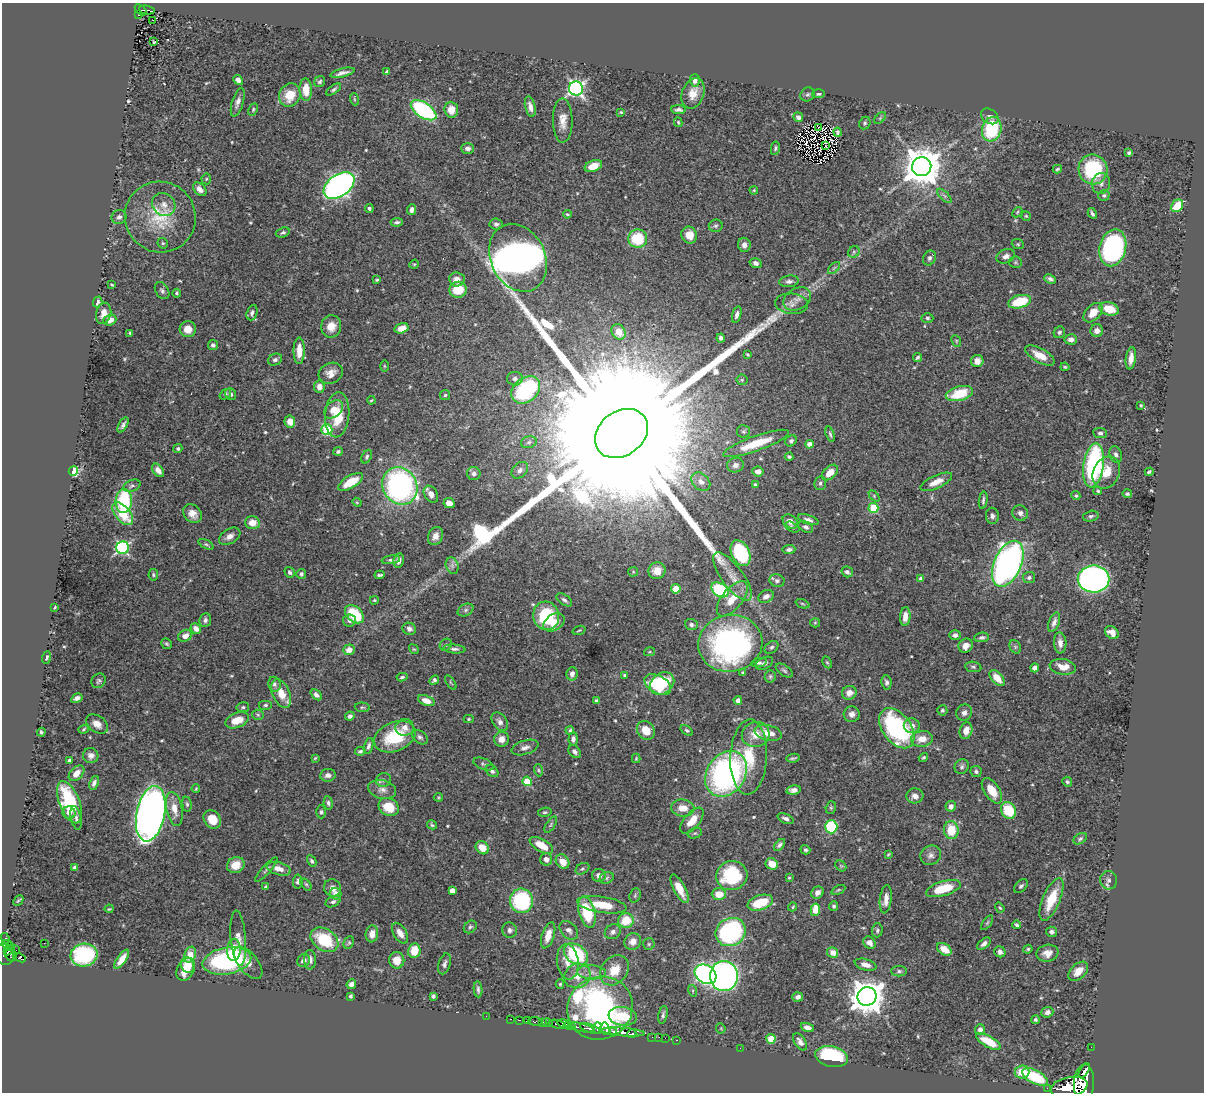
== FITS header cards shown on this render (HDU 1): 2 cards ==
NAXIS1  =                 1202
NAXIS2  =                 1090

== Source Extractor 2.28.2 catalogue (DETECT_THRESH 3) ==
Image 1202 x 1090 px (HDU 1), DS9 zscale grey, 1 PNG px = 1 image px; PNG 1206 x 1094 px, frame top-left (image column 1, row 1090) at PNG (2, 3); each listed source drawn as its Kron ellipse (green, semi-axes under 4 px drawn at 4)
Background 0.615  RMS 0.018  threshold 0.0536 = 3 sigma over >= 5 px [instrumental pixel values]
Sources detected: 543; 1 with non-positive FLUX_AUTO (blend fragments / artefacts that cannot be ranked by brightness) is neither listed nor drawn; of the other 542, the 500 brightest by FLUX_AUTO listed and drawn (42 fainter detections omitted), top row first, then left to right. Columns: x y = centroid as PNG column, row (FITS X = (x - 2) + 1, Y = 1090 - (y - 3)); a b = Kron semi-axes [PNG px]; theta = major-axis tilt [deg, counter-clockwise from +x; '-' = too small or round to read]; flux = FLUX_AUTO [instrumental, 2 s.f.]
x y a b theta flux
141 10 7 4 -38 70
147 10 8 3 -8 65
138 15 4 3 - 19
153 20 2 2 - 1.5
154 42 3 3 - 1.5
387 72 4 3 - 2
342 73 12 3 14 5.2
238 80 5 4 - 5.6
695 80 6 5 - 6.2
320 82 6 5 - 2.8
576 88 7 7 - 370
334 89 8 4 35 2.4
306 90 11 6 -88 19
693 93 16 11 68 15
808 94 7 6 - 2.7
819 94 6 4 1 2.7
290 95 12 10 64 28
354 99 6 4 -71 1.4
238 102 15 5 73 5.9
530 107 10 5 -76 6.9
253 109 6 4 64 1.8
424 110 14 7 -34 170
451 110 8 7 - 12
679 110 7 4 -5 3.7
621 112 4 3 - 1.5
990 116 9 7 -34 4
798 117 5 4 - 3.7
880 118 7 4 45 1.7
563 121 22 10 -89 15
678 122 5 3 - 1.4
865 123 6 5 - 2.3
819 127 3 2 - 1.4
992 129 12 9 74 86
838 132 4 3 - 2.2
825 146 4 2 - 2.1
468 148 6 5 - 4.1
775 148 7 4 79 2.1
1129 153 4 3 - 2.5
593 166 9 5 21 16
922 167 9 9 - 3500
1057 169 4 4 - 1.9
1093 169 15 14 - 90
206 179 5 5 - 1.8
1101 183 10 9 - 6.8
339 185 17 10 36 590
200 189 8 5 -46 8.7
754 190 4 4 - 1.3
1104 195 6 5 - 2.4
944 196 9 3 -45 2.7
164 205 12 10 -42 9.4
1177 206 7 5 50 30
369 208 4 3 - 2.3
412 210 5 4 - 4.3
1017 212 6 4 47 1.7
1092 213 6 3 -62 2.7
567 214 4 3 - 1.4
1026 216 5 4 - 1.4
119 217 7 7 - 4.7
160 217 36 35 - 66
397 222 6 4 7 2.9
496 224 6 5 - 3.5
716 226 7 6 - 2.7
283 232 7 4 17 2.7
689 235 8 8 - 15
638 239 9 9 - 52
163 243 6 5 - 1.9
1018 244 6 4 -21 1.7
744 245 7 6 - 6.4
1113 248 19 13 76 220
854 252 6 5 - 2.3
1006 256 9 7 23 6.1
518 258 35 27 -63 1300
929 258 8 6 66 3.4
1015 262 6 5 - 2.2
756 263 6 5 - 4.1
414 264 5 4 - 1.3
834 268 7 4 45 2.3
457 279 7 7 - 10
1050 279 6 4 -25 3.7
377 280 4 3 - 1.8
789 281 10 5 7 3.9
112 285 3 2 - 1.3
458 290 9 8 - 31
162 291 9 6 -56 3.4
177 293 4 3 - 1.8
797 299 14 10 29 9.8
98 302 5 4 - 2.9
1020 302 11 6 15 49
791 304 16 10 -5 8.8
1109 309 10 6 -15 26
104 313 11 7 75 10
252 313 8 5 71 3.8
1093 313 11 7 46 17
737 315 8 4 73 4.5
927 318 6 4 -2 2.1
110 320 6 5 - 9.6
331 326 11 10 - 14
402 328 7 5 17 12
188 329 8 8 - 15
1097 331 6 6 - 8.3
619 332 8 6 -56 16
1059 332 6 5 - 2.5
130 333 4 3 - 1.7
721 338 4 3 - 3.8
1071 339 6 5 - 5.9
956 341 6 4 -64 1.7
213 345 5 5 - 3.5
299 351 13 5 89 15
747 354 4 3 - 1.5
1040 355 16 7 -29 18
917 357 5 4 - 2.2
1131 358 11 5 82 10
275 360 7 5 23 3.5
977 361 6 6 - 9
384 366 6 4 -89 1.3
1065 367 4 3 - 1.7
331 373 12 10 25 10
515 379 8 6 -2 4.1
742 380 5 5 - 1.7
319 387 6 5 - 7.5
526 390 16 12 38 120
225 394 6 4 36 2.3
231 394 6 5 - 4.4
959 394 14 7 15 42
445 395 5 5 - 1.9
371 400 4 3 - 1.3
1141 405 3 3 - 1.6
334 409 10 7 42 12
337 415 22 12 85 37
290 422 6 5 - 12
123 425 8 4 62 3.5
327 430 5 5 - 80
743 431 6 6 - 2.5
621 433 28 22 37 220000
1100 433 7 5 -5 3.3
830 434 8 4 -73 2.5
791 441 6 5 - 3.5
529 442 8 6 17 3
756 443 35 7 20 34
810 444 4 4 - 9.7
178 449 4 4 - 2.4
338 451 5 4 - 2.5
1116 455 8 6 -75 4.1
367 457 7 4 61 2.5
789 457 4 3 - 2.4
735 465 8 7 - 5.2
1093 465 22 10 82 170
158 470 7 5 -52 8
520 470 9 7 44 5.2
73 471 5 4 - 92
758 471 6 5 - 6.3
830 472 9 6 43 15
1149 472 4 3 - 2.2
474 473 6 6 - 4.4
1106 473 17 13 64 18
351 482 14 6 31 26
701 482 11 8 -44 8.6
936 482 17 6 24 12
820 483 7 6 - 3.2
755 485 4 3 - 2.5
132 486 9 5 22 3.4
400 486 19 17 -58 310
1098 491 4 3 - 1.6
431 494 9 6 -58 8.1
1127 494 5 4 - 2.4
874 496 6 4 -47 1.7
1076 496 5 4 - 1.8
983 500 8 3 82 2.6
124 501 12 8 87 84
357 502 5 4 - 1.5
449 503 6 5 - 11
873 508 5 5 - 62
1020 513 8 7 - 5
123 514 13 7 -49 41
192 514 10 8 -44 10
992 516 8 6 -86 3.9
1091 516 8 5 15 2.7
808 520 11 4 -18 4.6
790 521 8 6 -39 7.8
252 523 7 6 - 14
792 527 8 4 -25 2.2
806 527 8 5 -30 4
230 536 12 7 32 7
435 536 9 7 67 9.3
206 544 8 4 -28 2.2
122 548 6 6 - 200
789 550 6 4 6 4.1
741 553 14 9 -64 110
391 560 9 4 8 2.6
399 560 7 5 81 5.4
1008 564 24 13 66 510
452 566 8 6 -71 4.2
657 571 8 8 - 12
290 572 6 4 -57 2.8
633 572 5 5 - 1.5
847 572 6 5 - 3.5
301 574 5 4 - 3.1
153 575 5 5 - 2
380 575 5 3 - 2.2
732 577 29 10 -54 21
1029 577 6 5 - 3.3
921 579 4 4 - 8
1094 579 16 13 -1 550
777 581 7 6 - 3.9
676 589 5 4 - 30
720 590 9 6 -35 94
766 596 8 6 26 6.1
732 599 21 10 51 24
374 600 4 3 - 1.6
564 600 9 5 -35 3.7
802 604 7 3 -21 1.5
55 607 4 2 - 1.3
466 610 8 5 28 3.2
354 614 11 7 -42 52
546 616 14 13 - 76
905 616 9 5 85 11
205 620 7 6 - 3.7
349 620 6 6 - 3.9
554 622 11 8 32 12
1054 622 10 5 69 5
815 623 5 4 - 1.4
691 625 6 5 - 3.5
196 628 6 5 - 7
409 629 7 6 - 4.2
579 630 6 3 19 1.5
1112 633 7 5 -40 9.5
955 635 6 4 2 3.8
185 636 7 5 28 7.3
982 637 7 4 8 3.2
730 643 32 28 10 380
1060 643 10 6 -86 7.1
167 644 6 5 - 2
446 645 6 5 - 2.3
966 646 7 6 - 8.9
771 647 8 5 38 2.8
1015 647 7 5 -61 2.4
414 649 5 4 - 1.5
455 649 11 4 -4 3.6
349 650 6 5 - 10
649 652 5 4 - 1.6
47 657 6 3 68 2.4
827 662 6 4 -62 1.7
759 663 7 4 11 2.7
764 663 9 5 26 4.2
973 667 8 5 -8 2.7
1063 667 13 7 -10 14
1035 668 4 4 - 11
784 671 9 5 -33 2.7
743 673 4 3 - 1.9
572 674 6 5 - 5.5
624 675 4 3 - 2
770 676 6 5 - 2.2
402 677 5 3 - 2.3
997 678 9 5 -48 18
434 680 5 4 - 2.7
99 681 8 6 52 2.8
451 682 8 3 -55 1.6
887 682 7 5 -81 3.4
662 683 13 10 35 58
274 684 7 6 - 3.3
658 684 14 9 -29 57
281 693 15 8 -67 20
849 693 7 6 - 8
316 695 6 4 -42 4.4
77 698 6 4 31 4.8
596 700 4 3 - 1.7
738 700 4 4 - 6.4
426 701 9 5 -21 11
265 705 7 5 0 2.5
243 707 6 5 - 2.4
362 707 8 5 -4 2.1
942 710 5 5 - 2.2
964 713 8 7 - 5.4
852 714 8 8 - 6.7
258 715 6 5 - 1.8
350 716 5 4 - 3.4
469 719 5 4 - 1.5
237 720 12 7 22 20
500 722 10 7 -57 5.5
97 724 12 8 -36 9
912 726 8 7 - 7.1
405 727 9 8 - 8
897 728 23 14 -53 170
84 729 5 4 - 1.8
570 730 4 3 - 2.1
646 730 10 8 -54 17
687 730 7 4 -36 2.2
966 731 8 6 73 12
41 732 4 3 - 2.1
768 733 14 7 -13 16
756 734 14 12 13 19
395 737 21 14 23 62
420 737 9 6 -38 3.5
501 739 7 7 - 8.4
573 739 6 4 87 4
922 739 11 8 8 15
368 746 8 4 75 4
525 747 14 7 17 6.8
360 751 5 4 - 2.3
575 752 7 5 -51 3.7
91 756 8 7 - 5.3
749 757 38 18 87 53
923 757 5 3 - 1.9
315 758 4 3 - 1.4
636 758 5 4 - 1.3
793 758 7 2 10 1.9
70 761 4 3 - 3.7
484 764 11 5 -20 3
962 767 8 6 49 3.2
538 770 6 4 -74 1.7
492 771 7 5 -44 3.5
976 771 5 5 - 3.3
76 773 9 6 45 12
726 774 24 19 57 320
328 775 8 6 8 5.1
383 780 7 7 - 3.5
527 781 5 4 - 43
1067 782 5 4 - 2.3
94 783 7 4 66 4.6
196 789 4 3 - 1.5
382 789 14 9 -13 8.4
794 790 7 4 11 5.8
992 791 14 7 -57 21
915 796 8 7 - 8
438 797 4 4 - 1.3
69 802 22 10 -69 70
328 803 7 4 -81 2.9
187 804 7 5 -82 2.5
951 806 5 5 - 6.4
389 807 10 8 -30 27
683 808 11 8 -6 13
831 808 6 5 - 1.9
174 809 17 8 -79 15
1008 810 8 7 - 46
321 812 6 5 - 2.3
545 812 7 4 9 2
69 813 6 6 - 5.5
151 814 28 14 79 1100
76 818 12 5 -79 3.8
212 819 10 8 -53 19
786 819 8 4 -23 4.3
692 821 15 7 50 17
432 825 5 3 - 1.9
551 825 9 4 55 2.4
831 827 6 6 - 75
951 830 9 7 -83 31
695 833 7 5 15 2
1080 839 7 5 33 2.6
541 845 13 6 -30 21
780 845 7 4 47 3
482 848 7 6 - 18
805 850 5 4 - 2.6
888 854 3 2 - 1.3
931 855 10 9 - 6.3
546 859 6 6 - 5.5
312 861 6 4 -63 2.5
563 862 8 6 -56 13
772 864 6 5 - 16
236 865 9 8 - 16
841 866 6 4 -43 1.7
75 867 4 3 - 2.5
279 869 12 6 -16 10
582 869 7 5 31 2.4
266 870 16 4 48 3.1
599 875 7 6 - 7.2
732 876 16 14 16 84
607 878 7 5 24 3
789 878 4 3 - 1.5
1109 880 9 8 - 4.9
298 882 7 4 83 3.4
306 884 7 4 -53 2.1
1021 886 8 5 44 2.9
266 887 4 3 - 2.4
332 888 9 8 - 9
943 888 18 7 16 40
679 889 16 6 -62 18
452 890 4 4 - 8.6
838 890 7 4 27 1.8
817 893 7 5 43 5.4
336 894 6 5 - 8.7
719 894 7 6 - 18
635 895 7 5 70 2.1
886 899 14 6 83 9.2
1051 899 23 8 67 39
18 900 6 3 46 1.6
521 901 12 11 - 130
333 902 8 5 27 2.9
760 903 13 7 19 41
602 905 25 8 -8 31
834 906 5 4 - 2.5
793 907 4 3 - 1.5
1000 908 5 4 - 1.8
109 909 4 3 - 1.3
815 910 6 4 80 26
587 912 16 8 -75 55
626 921 8 7 - 32
987 923 8 4 55 2
1017 925 4 3 - 2.3
470 927 7 5 44 2.5
510 930 8 7 - 4
569 930 11 7 -48 6.4
877 930 7 5 87 2.5
613 932 8 7 - 5.1
731 932 15 13 30 220
1052 932 5 5 - 3.6
400 933 11 6 -58 9.5
372 934 8 6 84 9
548 935 13 6 72 13
5 938 5 3 - 24
238 938 27 7 -85 10
324 940 15 10 -34 60
633 942 9 8 - 11
44 943 2 2 - 180
349 943 6 5 - 2
869 943 7 5 -42 6.2
649 944 6 6 - 2.3
984 944 8 4 40 5.8
8 946 7 4 -30 190
944 949 8 5 -34 18
1028 949 5 4 - 2
9 950 6 3 48 150
16 950 2 2 - 7
234 950 11 6 87 17
414 951 7 6 - 26
1000 952 6 5 - 4.8
833 953 5 5 - 9.9
1047 953 11 8 11 10
576 954 13 9 -36 97
4 955 10 9 - 350
11 955 6 5 - 160
84 955 13 11 11 130
190 955 8 5 69 22
20 958 6 4 -24 82
122 959 11 4 54 14
310 960 10 6 -88 5.6
397 960 8 7 - 12
227 961 24 13 10 180
304 961 7 6 - 6.2
568 962 18 11 -84 14
248 963 19 9 -51 11
444 964 11 6 72 3.9
188 965 8 6 -75 14
866 965 11 5 -15 8.5
186 969 12 8 63 27
615 970 16 13 52 24
899 971 8 5 0 2.6
1078 971 12 7 44 14
592 972 14 7 -4 8.8
705 974 11 9 -31 320
577 976 13 12 - 17
724 976 15 14 - 500
351 984 5 4 - 5.1
560 984 5 4 - 1.9
478 989 8 3 -85 2.8
693 991 6 4 -73 1.6
350 996 4 3 - 2.4
433 996 4 3 - 2.6
867 996 9 9 - 2400
798 997 5 4 - 5.4
600 1008 33 31 28 650
1047 1012 6 5 - 5.2
663 1015 9 4 79 3.2
486 1016 2 2 - 6.6
623 1016 14 9 -8 46
510 1019 3 2 - 24
520 1020 3 2 - 50
1035 1020 4 4 - 2.4
527 1021 4 3 - 78
535 1021 7 3 -2 46
542 1022 4 3 - 160
547 1023 5 3 - 350
557 1024 9 3 -15 250
564 1024 7 4 -16 360
570 1026 6 3 -13 280
581 1027 13 3 -12 380
807 1027 7 4 -21 6.1
598 1028 5 4 - 230
721 1028 5 4 - 1.3
590 1029 10 3 -18 300
605 1029 6 4 -85 86
980 1030 5 5 - 4.8
614 1032 4 2 - 190
623 1032 22 4 -5 780
632 1034 4 2 - 180
652 1037 2 2 - 5.1
659 1037 2 2 - 9.2
665 1038 2 2 - 5.6
771 1039 4 4 - 38
676 1040 3 2 - 23
988 1041 14 5 -29 27
800 1042 10 5 -59 5.7
1091 1047 2 2 - 7.2
740 1048 2 2 - 38
832 1057 17 10 -12 100
1084 1070 8 3 57 230
1022 1072 7 6 - 24
1035 1077 14 6 -28 51
1084 1084 19 10 87 2400
1069 1087 19 10 11 2700
1047 1088 2 2 - 29
At the frame edge (FLAGS 8, measured only in part): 1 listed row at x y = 1084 1084
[42 fainter detections neither listed nor drawn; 1 non-positive-flux detection neither listed nor drawn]